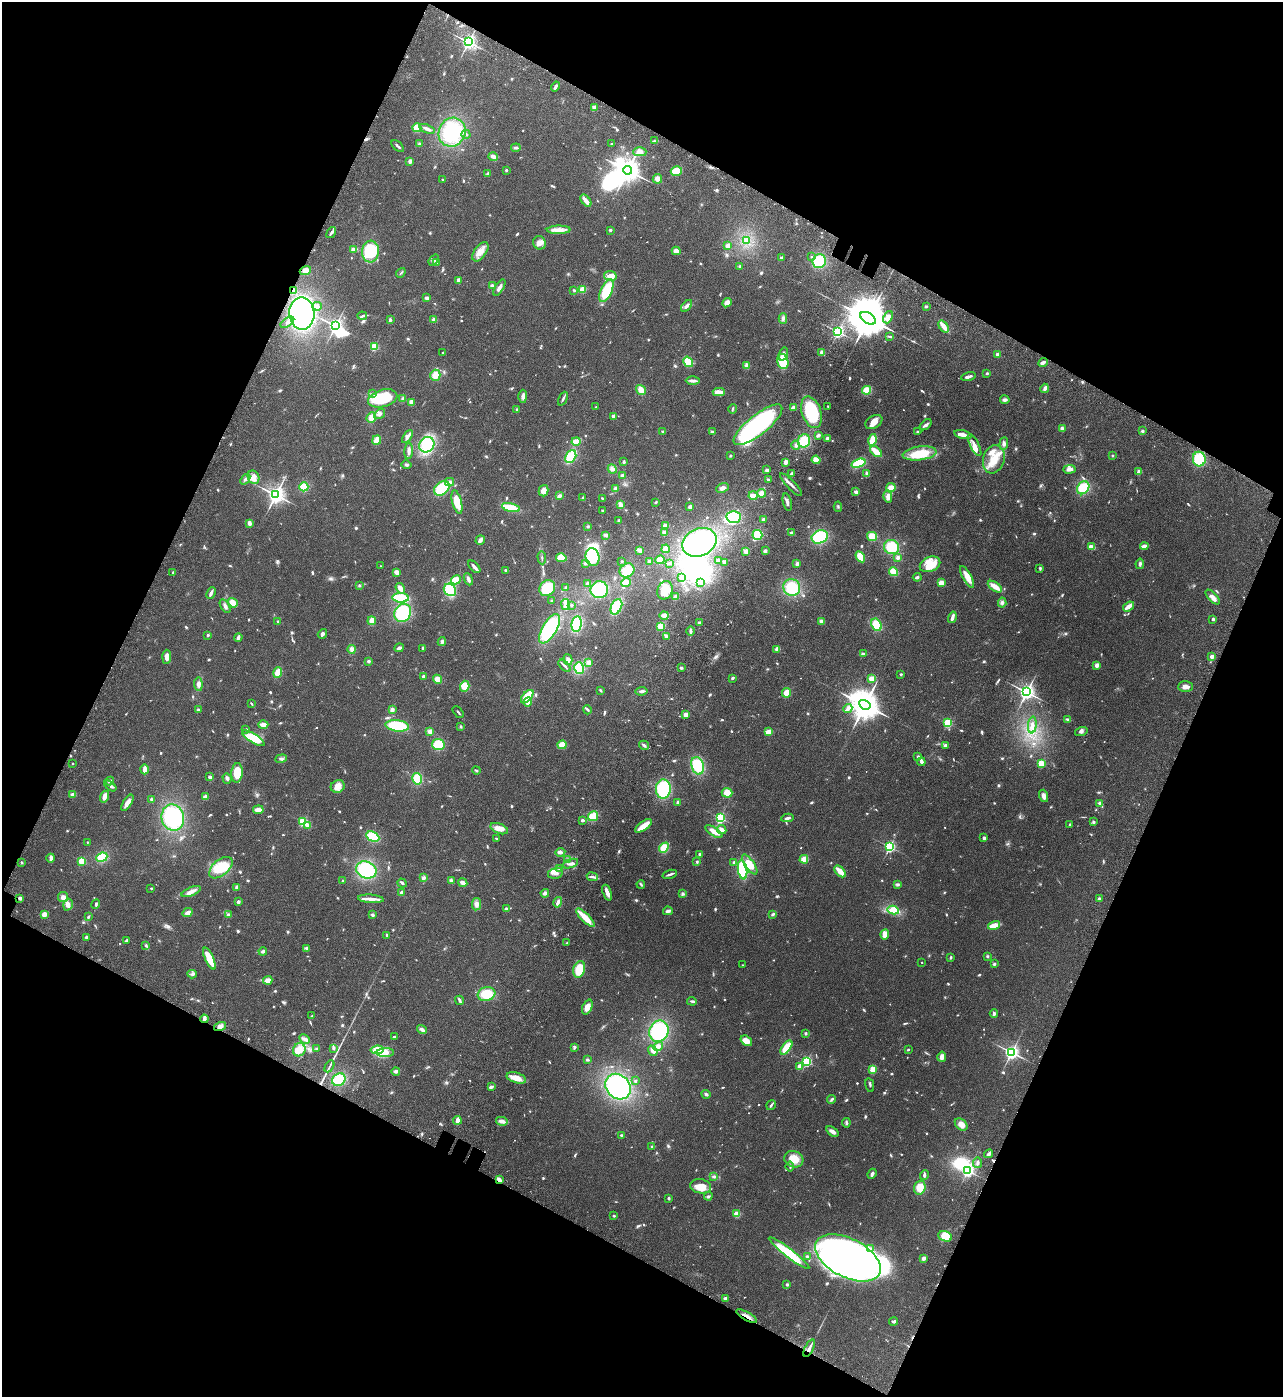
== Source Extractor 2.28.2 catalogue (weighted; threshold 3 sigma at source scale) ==
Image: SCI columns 370-5490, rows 205-5784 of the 5987 x 5985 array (HDU 1 of 3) = the unmasked area's bounding box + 8 px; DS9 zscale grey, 4 x 4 block average (1 PNG px = mean of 4 x 4 image px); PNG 1285 x 1399 px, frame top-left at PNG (2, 2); each listed source drawn as its Kron ellipse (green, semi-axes under 4 px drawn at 4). Shown black and unused: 44% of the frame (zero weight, under 3 of 4 exposures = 13% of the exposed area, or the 3 px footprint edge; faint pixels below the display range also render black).
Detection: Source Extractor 2.28.2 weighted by HDU 2 'WHT'. Background 0.133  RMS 0.0074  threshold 0.0332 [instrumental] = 3 sigma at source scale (4.5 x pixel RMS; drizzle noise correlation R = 1.50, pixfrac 1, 0.05/0.05 arcsec/px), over >= 5 px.
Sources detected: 1015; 12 too faint to see at this stretch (4 x 4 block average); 21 inside a brighter object's white glare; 7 cosmic-ray / hot-pixel residue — neither listed nor drawn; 8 coinciding with a brighter row at this scale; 47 inside a brighter listed object's ellipse — not listed separately; of the other 920, all 500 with FLUX_AUTO >= 5.03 (the completeness limit of this list) listed and drawn (420 fainter detections not listed), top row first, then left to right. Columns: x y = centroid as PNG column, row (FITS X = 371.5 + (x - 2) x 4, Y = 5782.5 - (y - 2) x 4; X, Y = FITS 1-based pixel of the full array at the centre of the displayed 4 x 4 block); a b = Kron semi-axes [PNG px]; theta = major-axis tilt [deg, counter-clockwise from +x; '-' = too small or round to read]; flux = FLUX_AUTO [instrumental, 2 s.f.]
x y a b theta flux
468 42 2 2 - 1600
555 86 5 2 - 15
594 107 4 3 - 15
417 128 4 4 - 56
427 129 8 2 -22 23
452 132 15 13 63 250
466 134 4 2 - 5.6
654 141 4 2 - 6.8
419 144 3 3 - 7.2
611 144 2 2 - 6.6
398 146 7 2 -41 10
516 148 5 2 - 11
640 152 7 4 0 30
493 156 5 3 - 27
410 161 3 2 - 17
506 170 2 2 - 21
627 170 4 4 - 5900
676 171 6 4 17 78
488 174 3 3 - 10
657 179 5 4 - 21
443 180 2 2 - 5.1
586 201 7 2 -51 44
559 230 12 4 1 39
610 230 2 2 - 23
331 233 6 3 53 12
746 241 3 3 - 11
539 243 7 6 - 28
728 245 3 3 - 19
353 249 3 3 - 18
370 251 11 8 85 190
676 251 4 4 - 23
480 252 11 6 55 43
811 257 2 2 - 7.1
781 258 2 2 - 39
434 260 6 3 51 10
819 261 7 7 - 140
436 263 3 3 - 12
740 266 3 2 - 5.3
305 270 6 4 20 27
401 273 5 2 - 5.3
610 276 6 5 - 23
458 280 4 3 - 11
492 285 4 3 - 8.6
499 287 9 2 59 18
583 289 4 3 - 38
574 290 3 2 - 5.1
293 291 3 3 - 22
606 291 12 5 66 150
427 298 4 2 - 13
727 303 5 4 - 26
317 306 4 4 - 16
687 306 7 3 47 16
926 306 3 2 - 5.8
302 313 16 12 -88 980
362 316 5 3 - 7.9
888 317 6 4 65 27
783 318 5 4 - 12
868 318 8 5 -32 22000
390 320 4 3 - 7.7
434 320 4 3 - 15
287 322 8 2 35 12
335 326 3 2 - 1700
944 326 7 2 -52 62
838 332 2 2 - 1100
890 336 3 2 - 7.4
374 347 2 2 - 300
822 352 2 2 - 72
443 353 2 2 - 5.6
783 354 7 4 73 17
997 354 2 2 - 62
688 362 5 3 - 130
783 362 8 5 -75 100
1043 363 5 3 - 14
747 366 4 2 - 25
987 373 3 2 - 5.2
435 375 5 5 - 39
968 377 7 2 14 16
693 380 7 2 -1 19
1045 388 5 3 - 15
641 390 5 4 - 41
866 390 4 4 - 56
719 392 6 3 -1 41
373 394 3 2 - 5.8
523 396 6 3 89 18
383 398 15 8 16 250
403 399 4 2 - 18
563 399 7 2 66 9.9
1005 400 5 3 - 14
411 402 3 3 - 24
828 406 2 2 - 5.1
596 407 2 2 - 7.2
793 407 4 2 - 17
732 409 5 2 - 5.9
517 410 4 2 - 6
811 412 16 9 -71 300
379 414 6 4 36 12
613 416 3 2 - 12
371 417 5 4 - 34
874 422 9 6 33 36
758 425 30 10 39 780
926 425 7 3 39 12
1062 428 4 4 - 11
1142 431 2 2 - 7.7
663 432 2 2 - 28
712 432 4 3 - 8.2
917 432 2 2 - 5.4
818 435 3 2 - 16
963 435 9 4 -15 25
408 437 7 3 54 15
827 438 3 2 - 10
377 440 5 3 - 45
872 440 6 4 75 80
576 441 5 3 - 63
804 441 7 6 - 98
1004 443 6 3 84 17
427 445 8 7 - 190
796 445 4 3 - 9.2
974 445 12 4 -63 26
409 451 8 3 87 17
876 452 7 3 -43 82
920 453 17 7 7 140
730 456 2 2 - 5.8
1112 456 2 2 - 19
571 457 7 5 60 150
994 459 14 10 73 77
1199 459 7 6 - 130
816 460 4 4 - 39
624 462 3 2 - 8.2
786 462 3 2 - 24
858 463 7 4 20 130
406 465 5 3 - 9.1
612 469 4 4 - 15
1069 469 6 3 2 23
767 470 3 3 - 11
1139 472 3 2 - 23
791 474 2 2 - 9.7
867 474 4 3 - 14
622 476 3 3 - 13
254 477 7 5 -64 24
245 479 6 3 51 13
768 479 3 3 - 5.1
449 482 5 4 - 14
791 485 15 2 -46 22
304 487 4 4 - 72
891 487 4 3 - 40
442 488 8 6 39 160
723 488 6 4 21 17
1083 488 7 5 50 130
615 489 4 4 - 17
544 491 6 5 - 25
856 492 4 3 - 12
761 493 4 4 - 28
276 495 3 3 - 2700
559 496 3 2 - 17
753 496 4 3 - 46
888 497 6 3 -76 23
583 498 3 2 - 8.3
602 498 2 2 - 5
457 502 12 4 -75 87
656 502 3 2 - 5.5
787 502 9 3 -77 13
620 505 3 2 - 41
690 507 2 2 - 23
838 507 5 2 - 6.2
511 508 9 3 -13 98
602 511 2 2 - 5.2
734 517 7 6 - 150
763 519 3 2 - 10
619 521 2 2 - 12
249 523 4 3 - 17
665 525 3 3 - 24
588 526 3 3 - 5.1
664 533 3 2 - 28
792 533 4 2 - 12
606 535 4 2 - 17
757 535 5 5 - 84
872 536 5 4 - 67
820 537 8 6 22 190
480 540 5 3 - 18
699 542 18 13 24 480
1144 546 4 2 - 33
892 547 7 7 - 120
1092 547 4 2 - 48
666 549 4 4 - 31
639 550 4 3 - 18
746 551 4 3 - 16
765 551 3 2 - 14
592 557 9 7 -76 130
860 557 6 4 -58 70
542 558 6 2 -88 6.5
561 558 5 4 - 73
898 558 3 3 - 16
660 560 5 4 - 36
718 560 2 2 - 8.4
622 561 2 2 - 9.6
650 562 2 2 - 26
725 562 4 3 - 14
585 563 4 3 - 10
669 563 4 2 - 8.3
797 564 3 2 - 18
930 564 10 7 22 84
1140 564 5 3 - 14
380 566 2 2 - 6.8
474 567 7 2 -48 18
1040 568 4 3 - 5.8
505 570 2 2 - 13
627 570 8 6 34 90
397 572 4 2 - 38
894 572 4 4 - 55
173 573 3 2 - 5.6
681 577 3 2 - 26
917 577 4 2 - 9.3
967 577 12 4 -61 48
468 579 6 3 -67 14
456 580 5 4 - 66
626 582 5 3 - 44
588 583 3 2 - 12
701 583 3 2 - 7.7
941 583 4 4 - 32
359 585 3 3 - 5.1
995 587 8 3 -35 55
400 588 6 3 -54 36
547 588 8 7 - 140
566 588 3 2 - 12
792 588 9 8 - 150
450 590 6 5 - 140
599 590 9 8 - 200
665 590 9 7 70 66
211 593 6 2 64 19
676 597 4 4 - 16
1213 597 9 4 -46 20
401 598 8 5 -5 130
551 600 2 2 - 8.4
233 603 5 3 - 47
1002 603 5 4 - 12
566 604 5 2 - 72
571 605 2 2 - 15
225 606 7 3 -58 14
1128 606 6 2 37 47
616 607 8 5 66 130
403 613 9 8 - 210
664 616 4 2 - 38
952 617 6 2 75 21
1213 619 2 2 - 8.4
372 621 4 3 - 40
821 621 4 4 - 10
278 622 2 2 - 8.6
699 623 3 3 - 11
577 624 8 5 83 200
876 625 6 5 - 89
661 626 2 2 - 300
549 629 16 7 60 350
690 631 5 3 - 12
322 634 5 3 - 11
208 635 2 2 - 22
666 636 4 3 - 8.4
238 638 4 3 - 14
442 642 4 3 - 13
399 648 5 3 - 13
423 648 2 2 - 13
351 649 4 3 - 18
777 649 3 3 - 21
863 654 3 2 - 9.2
1212 656 2 2 - 71
167 657 7 4 87 25
568 659 6 4 -74 16
368 661 2 2 - 11
588 662 3 3 - 24
1097 665 2 2 - 84
564 666 7 2 -43 13
579 668 6 5 - 130
681 668 3 2 - 8.5
278 672 5 3 - 67
901 674 2 2 - 6.1
423 676 2 2 - 35
732 678 3 2 - 7.9
872 678 4 2 - 49
438 679 4 4 - 27
198 684 7 4 -85 18
465 686 5 4 - 55
1185 687 7 5 0 22
600 690 3 2 - 6.1
642 691 6 2 9 12
1027 692 3 3 - 2100
787 693 5 4 - 49
527 697 8 3 48 120
528 702 5 3 - 19
251 703 4 2 - 5.6
865 705 6 4 -31 10000
848 708 4 3 - 13
198 710 3 3 - 5.3
392 710 3 3 - 19
587 710 4 2 - 6.6
458 712 7 2 -48 7.4
686 715 3 3 - 39
1067 719 4 2 - 6.2
947 723 2 2 - 390
263 725 5 3 - 27
1032 725 8 3 84 17
397 726 12 5 -7 190
461 726 3 2 - 5.2
246 729 2 2 - 16
430 731 4 4 - 18
1081 731 6 4 17 12
769 732 4 3 - 53
253 738 13 4 -31 130
438 745 6 5 - 100
562 745 4 4 - 56
644 745 5 2 - 11
946 745 3 2 - 11
918 757 3 2 - 9.1
281 759 6 2 19 9.1
921 762 4 3 - 11
72 763 2 2 - 11
1041 763 2 2 - 250
698 766 9 6 -74 170
145 769 5 3 - 23
476 770 4 2 - 6.2
237 773 10 5 86 78
210 777 2 2 - 16
227 778 5 3 - 14
417 779 6 4 -76 97
110 781 4 3 - 8.7
110 786 7 2 -39 8.7
338 786 7 6 - 47
663 789 9 7 89 220
727 793 5 5 - 54
73 794 4 3 - 19
1044 796 6 3 -73 20
104 797 6 4 72 26
205 797 4 3 - 17
151 799 3 2 - 6.9
678 802 3 3 - 8
127 803 9 4 57 30
1100 803 3 2 - 19
258 810 5 3 - 33
593 816 5 4 - 59
173 817 13 11 -76 360
720 818 2 2 - 680
787 818 6 2 8 12
582 820 3 3 - 11
303 822 2 2 - 390
1093 822 2 2 - 11
1070 824 2 2 - 11
308 825 2 2 - 69
643 826 10 3 37 77
499 829 9 5 -23 42
722 830 5 3 - 22
714 832 10 2 -34 45
373 837 7 4 -25 120
984 838 3 2 - 11
496 839 3 2 - 5
87 842 2 2 - 7.9
890 847 2 2 - 810
664 848 6 4 50 66
560 852 5 3 - 10
700 854 2 2 - 9
102 857 5 4 - 96
51 858 4 3 - 16
567 859 3 2 - 5.3
804 859 4 3 - 56
82 861 2 2 - 310
22 862 3 2 - 6.2
697 862 3 3 - 5.4
734 862 3 3 - 6.1
570 864 8 2 19 12
750 864 11 4 -55 87
221 868 14 8 40 130
560 868 2 2 - 59
366 870 10 8 -22 280
743 870 9 4 -80 260
840 871 7 2 -46 66
555 873 7 5 14 22
670 874 7 2 16 11
592 877 5 2 - 10
423 878 4 3 - 12
451 880 4 3 - 12
343 881 3 2 - 5.7
402 883 5 2 - 6.5
463 883 4 2 - 35
641 884 4 2 - 6.8
897 884 4 3 - 8.7
237 887 4 3 - 13
151 888 2 2 - 9.8
191 892 10 3 22 27
401 892 3 2 - 7
545 893 4 3 - 14
607 893 8 2 -70 34
682 894 3 3 - 8.1
63 897 5 5 - 20
20 898 3 3 - 13
371 899 13 3 -4 25
1099 899 3 2 - 13
238 902 3 3 - 8.3
558 902 5 3 - 12
96 904 5 2 - 5.1
477 904 6 4 81 21
68 905 6 4 73 19
506 909 3 3 - 6.9
893 910 6 4 -10 89
668 911 5 3 - 14
187 913 5 3 - 18
44 914 3 3 - 33
228 914 4 3 - 6.7
773 914 4 2 - 9.5
373 915 3 2 - 9.2
88 917 4 3 - 6.4
585 918 12 3 -45 110
994 925 6 2 15 76
885 934 5 3 - 36
387 935 3 2 - 6.3
86 937 3 2 - 10
126 941 3 2 - 12
567 943 2 2 - 7
146 945 3 2 - 7.8
307 948 3 3 - 12
263 951 4 3 - 12
987 956 3 3 - 5.4
950 957 3 2 - 5.6
209 959 12 4 -66 95
922 962 2 2 - 6.5
994 964 4 3 - 6.4
743 965 2 2 - 5.6
579 969 8 5 73 110
192 974 5 3 - 9.9
268 980 4 3 - 41
486 994 9 7 18 100
460 1000 5 2 - 12
692 1001 5 2 - 9.4
587 1007 8 5 68 35
994 1014 4 3 - 9.7
312 1016 4 2 - 5.3
204 1019 4 2 - 25
220 1026 6 3 17 21
422 1029 5 3 - 17
659 1031 11 9 67 340
806 1033 2 2 - 27
394 1037 3 2 - 5.9
305 1039 5 3 - 21
746 1041 6 4 -38 36
658 1046 5 4 - 16
575 1047 4 3 - 9.6
316 1048 3 2 - 6
333 1048 3 3 - 6.6
786 1048 8 3 54 110
299 1050 7 6 - 47
377 1050 6 4 8 74
908 1050 2 2 - 8.1
653 1051 5 3 - 25
385 1052 8 4 3 47
1012 1052 3 2 - 1700
942 1057 5 3 - 24
587 1060 3 3 - 7.4
807 1061 2 2 - 610
329 1066 6 2 60 5.9
799 1066 3 2 - 28
873 1069 2 2 - 200
396 1071 4 3 - 14
516 1078 10 5 -17 49
339 1080 7 6 - 120
635 1081 2 2 - 5.5
870 1085 7 2 -78 6.4
491 1087 4 2 - 14
618 1087 14 11 -46 550
706 1094 4 3 - 9.7
831 1099 4 2 - 7
771 1105 5 2 - 7.3
457 1120 4 2 - 39
502 1121 6 4 -11 20
846 1123 4 3 - 6.8
961 1124 7 5 -42 33
832 1131 7 3 -35 20
621 1135 3 2 - 5.5
652 1147 3 2 - 6.2
989 1154 5 2 - 19
794 1159 10 8 -24 70
977 1163 5 3 - 12
790 1167 5 2 - 6.3
968 1171 2 2 - 1000
872 1174 5 2 - 14
924 1175 5 3 - 8.6
714 1177 4 2 - 6.3
499 1180 4 2 - 28
701 1186 10 7 -10 59
920 1188 7 5 72 59
708 1196 4 3 - 8.1
669 1198 3 2 - 5.9
737 1214 2 2 - 180
614 1216 2 2 - 7.7
945 1236 7 5 -20 93
870 1248 3 3 - 6.3
789 1253 25 4 -37 200
807 1257 3 3 - 6.4
848 1258 35 19 -27 2200
923 1258 4 3 - 15
787 1284 2 2 - 28
725 1298 3 3 - 14
747 1316 11 3 -30 24
894 1321 4 3 - 11
809 1348 9 2 64 20
Overlapping masked pixels (flux is a lower limit): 7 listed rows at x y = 293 291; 20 898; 204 1019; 220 1026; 499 1180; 747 1316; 809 1348
Diffuse or blended objects may show on this block-average render without a row.